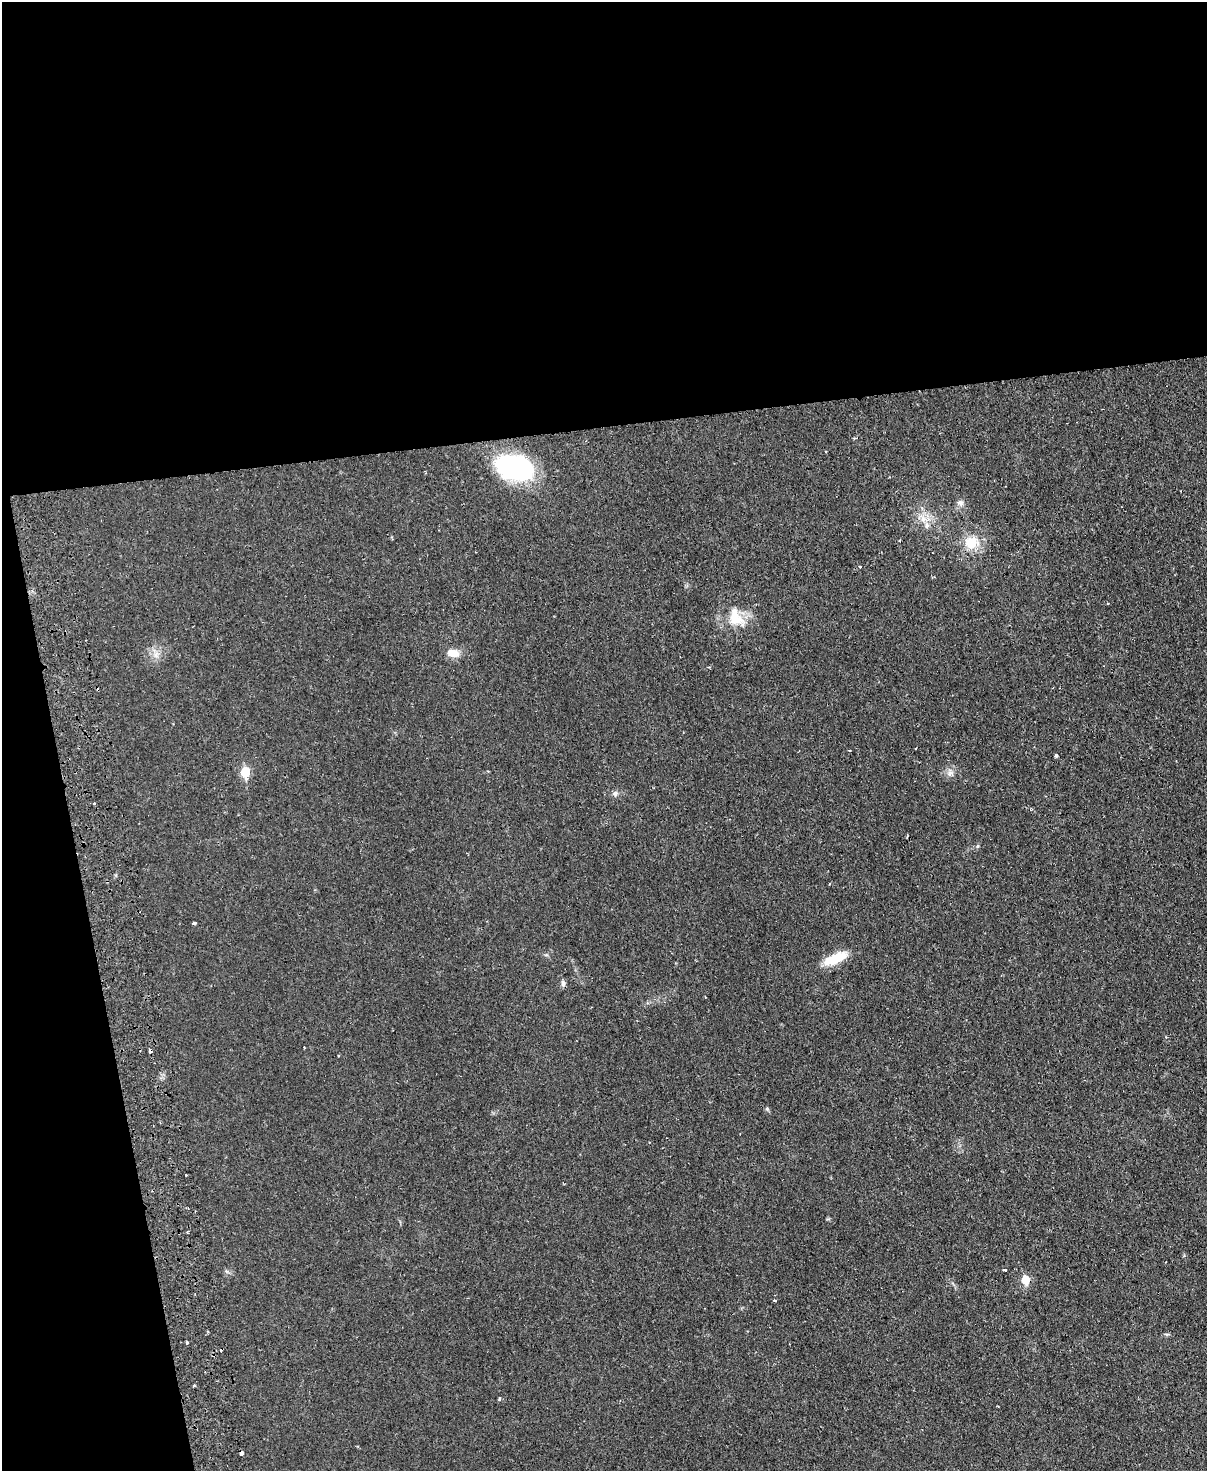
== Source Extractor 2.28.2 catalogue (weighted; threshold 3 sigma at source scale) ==
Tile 1 of 4 x 3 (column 1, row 1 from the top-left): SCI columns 60-1264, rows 3201-4669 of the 4937 x 4824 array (HDU 1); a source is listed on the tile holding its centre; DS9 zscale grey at full resolution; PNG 1209 x 1473 px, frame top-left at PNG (2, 2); no overlay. Shown black and unused: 34% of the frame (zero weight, under 2 of 3 exposures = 3% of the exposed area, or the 3 px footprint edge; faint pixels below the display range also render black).
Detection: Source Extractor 2.28.2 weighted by HDU 2 'WHT'; one run over the whole footprint, this tile lists its part. Background 0.0361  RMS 0.005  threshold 0.0226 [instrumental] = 3 sigma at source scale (4.5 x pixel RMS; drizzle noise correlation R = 1.50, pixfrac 1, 0.05/0.05 arcsec/px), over >= 5 px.
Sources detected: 33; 5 cosmic-ray / hot-pixel residue — not listed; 1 inside a brighter listed object's ellipse — not listed separately; the other 27 listed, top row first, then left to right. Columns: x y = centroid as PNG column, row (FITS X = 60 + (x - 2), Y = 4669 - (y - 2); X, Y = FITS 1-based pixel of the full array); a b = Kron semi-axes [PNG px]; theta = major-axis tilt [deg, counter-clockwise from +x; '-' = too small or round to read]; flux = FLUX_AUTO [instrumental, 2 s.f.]
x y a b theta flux
826 451 3 2 - 0.77
514 467 37 23 -14 69
960 503 9 8 - 1.9
923 519 9 7 -20 2.8
900 541 3 2 - 0.49
971 543 12 11 - 12
860 567 3 3 - 0.96
736 618 28 19 -62 13
453 653 15 9 -8 5.5
1056 756 3 3 - 2
245 772 8 6 86 13
949 774 7 4 71 1.4
615 793 7 6 - 1.4
94 803 3 3 - 0.53
977 846 6 4 89 0.61
194 923 4 3 - 1.1
835 958 30 11 22 12
563 983 8 6 -76 1.5
150 1050 4 3 - 7.2
767 1109 6 4 -46 0.73
186 1175 3 3 - 0.58
1005 1270 3 2 - 0.89
1026 1280 6 5 - 12
775 1300 3 3 - 1.6
187 1343 3 3 - 1.1
499 1399 4 3 - 0.86
241 1453 4 3 - 4.4
Overlapping masked pixels (flux is a lower limit): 2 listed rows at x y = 150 1050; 241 1453